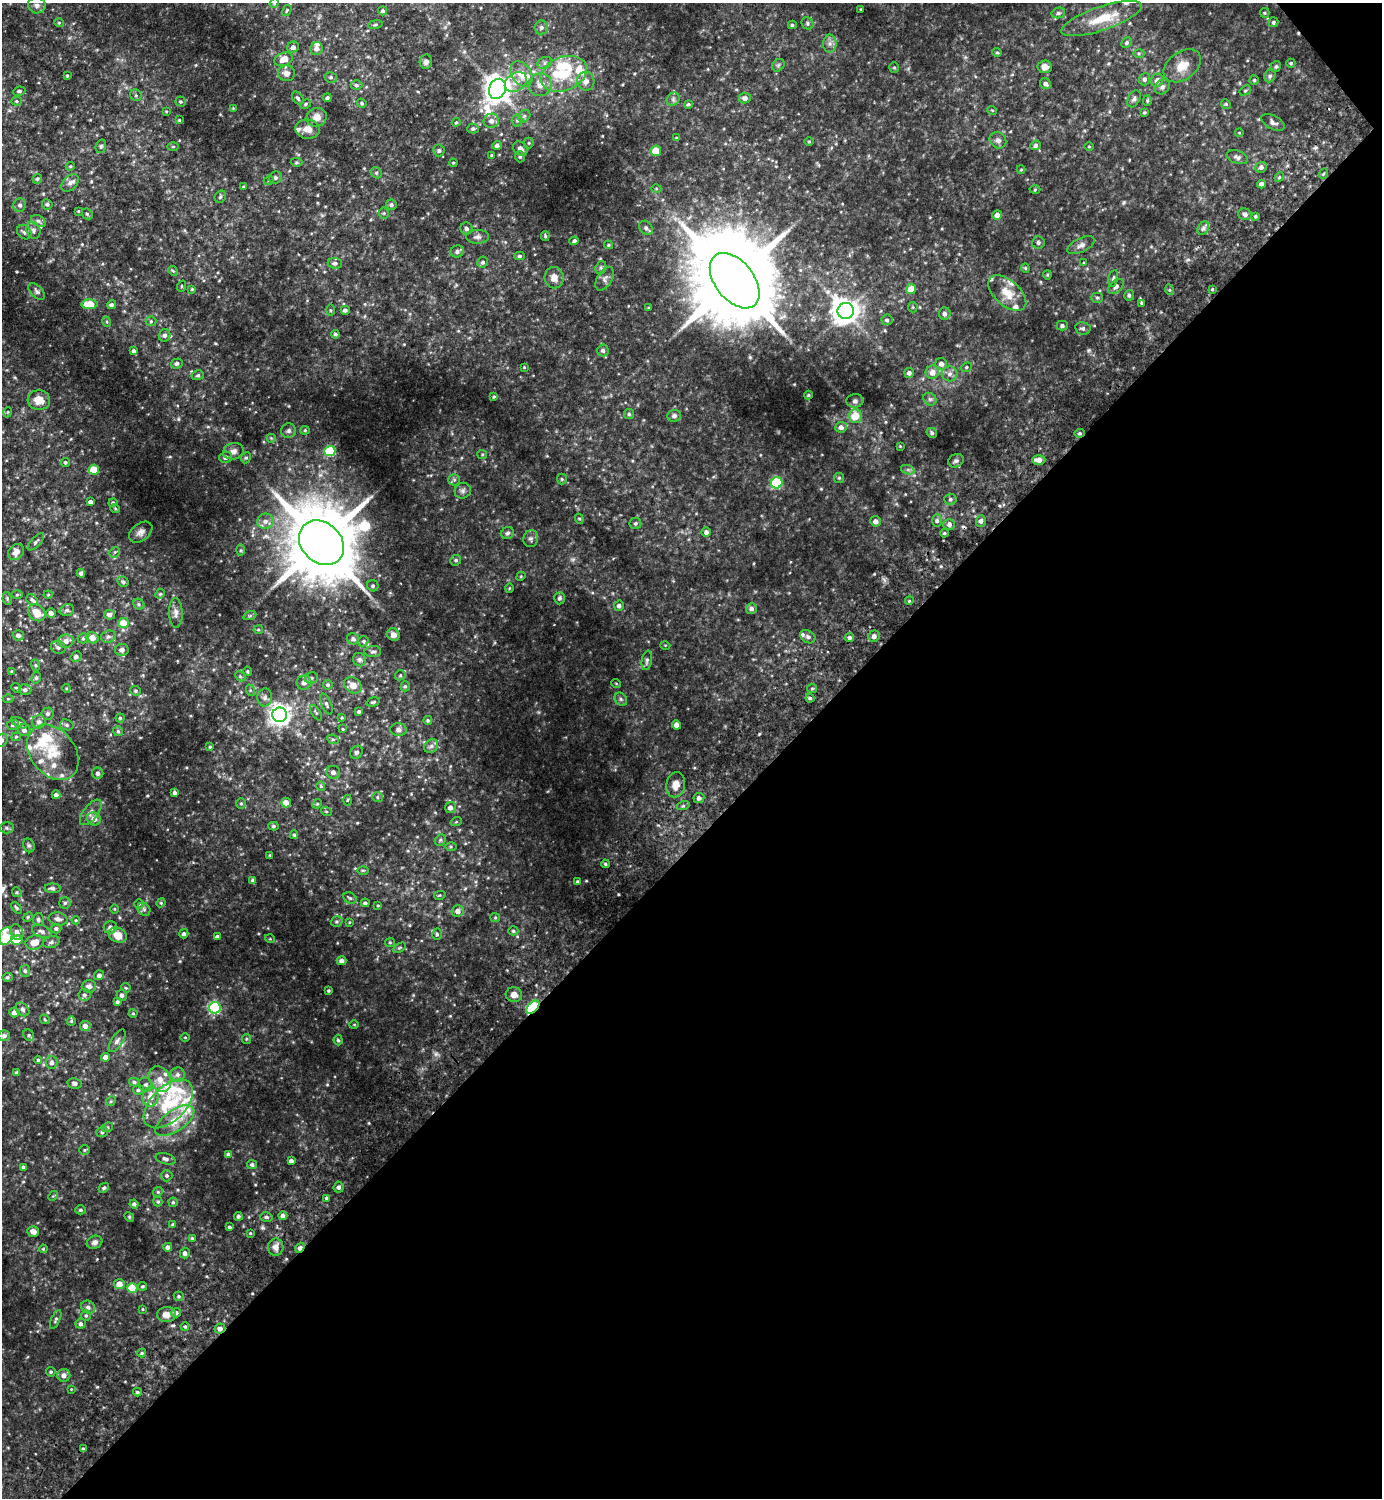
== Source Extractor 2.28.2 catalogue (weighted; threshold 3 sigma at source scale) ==
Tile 12 of 4 x 4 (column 4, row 3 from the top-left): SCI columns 4343-5722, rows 1541-3036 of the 6066 x 6072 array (HDU 1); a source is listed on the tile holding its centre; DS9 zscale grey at full resolution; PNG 1384 x 1500 px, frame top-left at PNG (2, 3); each listed source drawn as its Kron ellipse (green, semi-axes under 4 px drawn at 4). Shown black and unused: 44% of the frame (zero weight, under 2 of 3 exposures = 3% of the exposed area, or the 3 px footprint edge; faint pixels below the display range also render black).
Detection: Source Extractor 2.28.2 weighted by HDU 2 'WHT'; one run over the whole footprint, this tile lists its part. Background 0.161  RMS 0.019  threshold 0.0867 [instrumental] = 3 sigma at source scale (4.5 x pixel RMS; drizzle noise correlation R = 1.50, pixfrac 1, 0.05/0.05 arcsec/px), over >= 5 px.
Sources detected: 507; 1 too faint to see at this stretch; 3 cosmic-ray / hot-pixel residue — neither listed nor drawn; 29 inside a brighter listed object's ellipse — not listed separately; the other 474 listed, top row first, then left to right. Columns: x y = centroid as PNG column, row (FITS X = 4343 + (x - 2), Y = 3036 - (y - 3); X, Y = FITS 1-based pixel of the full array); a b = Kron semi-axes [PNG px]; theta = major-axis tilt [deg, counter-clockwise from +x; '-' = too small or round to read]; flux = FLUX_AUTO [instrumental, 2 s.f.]
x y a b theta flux
274 3 5 4 - 2
37 5 9 8 - 6.4
861 9 3 2 - 1.4
287 10 6 3 59 2
383 11 4 4 - 3.8
1058 13 7 5 14 3.7
1265 13 5 4 - 2.3
1101 18 42 12 19 48
1273 22 5 5 - 3.3
59 23 5 4 - 1.9
807 23 6 5 - 3.4
375 24 7 4 10 2.6
792 25 4 4 - 2.6
541 27 7 7 - 5.7
1127 42 6 4 45 3.7
830 43 9 6 90 7.2
293 47 6 5 - 7.3
316 48 6 6 - 7.8
997 52 5 4 - 2.1
1139 53 6 4 0 2.6
284 59 9 6 20 20
426 62 7 6 - 5.6
545 63 7 6 - 5
1291 63 4 4 - 2.5
778 65 7 5 46 3.6
1182 66 21 13 35 26
1276 66 6 5 - 3
894 67 5 5 - 2.3
1045 67 7 6 - 10
286 73 8 8 - 11
521 74 14 9 -56 25
564 74 24 17 22 62
67 76 3 3 - 2.1
1270 76 7 5 68 3.6
331 77 6 5 - 3.6
1145 79 6 5 - 5
1157 80 7 6 - 10
1254 80 4 4 - 2.3
586 81 9 8 - 13
516 82 12 9 37 14
1045 84 6 5 - 5.9
356 85 6 4 -1 3.5
540 85 11 11 - 16
1162 87 8 7 - 5.8
497 89 10 8 66 2100
1245 90 6 4 32 2.6
19 91 6 4 9 3.6
136 95 6 5 - 3.3
298 98 7 5 -53 3.8
327 98 4 4 - 4.1
745 98 6 5 - 8
673 99 7 6 - 4.6
1134 99 9 5 61 4.6
17 101 5 4 - 2.3
1147 101 5 4 - 2.5
180 102 5 5 - 2.4
362 103 5 4 - 2.3
306 104 6 4 29 2.7
688 104 4 4 - 2.4
1226 104 5 4 - 2.3
233 108 3 3 - 1.5
992 110 5 3 - 1.4
166 111 3 3 - 1.6
1144 112 3 3 - 1.9
524 116 7 5 46 4
317 117 10 9 - 15
179 120 3 3 - 1.7
491 121 8 7 - 9.2
517 121 6 5 - 3.4
456 122 4 3 - 2.1
1273 122 12 6 -28 6.9
308 129 12 9 -6 14
473 129 5 5 - 3.9
1239 133 4 3 - 1.4
677 138 4 3 - 2.2
998 140 9 7 -40 6.6
809 141 5 3 - 1.7
529 143 5 5 - 2.3
497 145 5 4 - 5.4
1035 145 5 4 - 5.1
101 146 7 5 76 3.3
1089 146 4 3 - 1.5
173 147 5 3 - 1.9
520 148 8 6 -40 8.1
439 150 6 5 - 3.4
656 151 5 5 - 43
492 155 3 3 - 2
520 157 5 5 - 3
1237 157 11 6 -20 5.6
296 162 6 4 2 2.6
453 163 4 4 - 1.8
70 166 4 4 - 1.8
1261 167 6 5 - 5.1
1021 169 4 4 - 1.8
376 173 6 5 - 3.2
1323 174 5 3 - 1.8
1279 177 5 4 - 2.6
275 178 6 6 - 3.9
37 179 5 4 - 3
269 180 5 3 - 1.7
70 183 10 7 45 6.9
1261 184 4 4 - 6.1
244 187 3 3 - 2.2
656 188 5 3 - 1.9
1035 190 5 3 - 1.8
220 197 6 5 - 3.4
47 204 5 5 - 3.5
20 205 6 6 - 5.5
391 205 5 5 - 4.2
78 211 4 4 - 1.7
384 213 5 5 - 2.6
87 214 6 5 - 2.7
1245 214 7 6 - 5.3
997 215 5 4 - 9.9
1255 216 4 3 - 2.3
38 221 8 5 -27 4.7
466 228 6 6 - 4.4
646 228 8 6 -50 5.3
1203 228 7 5 60 4.6
33 230 9 6 -66 6.2
24 232 8 6 -41 4.9
545 236 5 4 - 2.4
478 237 11 7 1 7.3
574 241 5 4 - 3.6
1038 243 6 6 - 3.8
609 245 4 4 - 2.2
1081 245 15 7 26 7.8
457 251 7 6 - 5.3
520 256 5 4 - 3.2
483 262 5 5 - 4.4
335 263 7 5 -7 5
1084 263 4 3 - 1.6
601 268 7 5 69 3.5
1025 268 4 4 - 1.8
173 271 5 4 - 1.9
1047 275 4 4 - 1.8
554 278 11 9 -85 15
1113 278 8 5 78 3.7
605 279 13 7 58 7.3
735 281 32 19 -52 32000
182 286 6 3 71 1.6
1116 286 9 6 45 6.9
192 289 4 4 - 2
911 289 5 5 - 22
1212 289 3 3 - 1.8
1170 290 5 3 - 2.2
37 291 10 5 -43 4.8
1007 293 23 12 -42 29
1129 295 5 5 - 3.5
1097 298 5 5 - 2.6
1141 303 4 3 - 4.7
90 304 8 5 1 41
112 305 5 4 - 3.9
913 307 5 5 - 2
648 308 3 3 - 1.7
330 310 6 4 -89 2.2
345 310 4 4 - 4.5
846 311 8 8 - 2000
945 314 6 6 - 6.6
887 320 5 5 - 3.5
151 321 5 5 - 2.8
107 322 5 3 - 2.2
1062 326 5 5 - 4.2
1083 328 8 6 -10 4.7
335 334 4 4 - 3.6
165 335 6 6 - 5.7
603 350 6 6 - 3.8
134 351 4 4 - 5.2
177 363 6 5 - 4.6
941 364 6 6 - 8.7
524 367 3 2 - 1.5
966 367 6 4 23 2.5
932 372 7 6 - 13
909 373 5 4 - 5.4
950 374 7 7 - 6.9
198 375 6 4 16 3.4
808 395 4 4 - 1.8
494 397 4 3 - 2.2
930 399 7 6 - 4.2
39 400 11 10 - 20
855 401 8 6 4 4.9
8 412 5 3 - 1.4
629 414 5 5 - 2.9
674 416 7 6 - 5
855 416 7 6 - 36
841 427 6 5 - 7.9
305 430 4 4 - 2.1
289 431 7 7 - 4.9
932 433 5 4 - 3.8
1080 433 5 4 - 2.9
271 438 5 5 - 2.5
900 446 4 3 - 1.4
233 451 10 8 16 8.4
330 451 5 5 - 100
482 454 5 4 - 2
226 457 6 5 - 6
246 458 6 5 - 2.9
1039 460 7 4 -1 11
956 461 8 6 27 4.5
65 462 4 4 - 3.1
94 470 5 5 - 47
908 470 7 4 -19 3.7
839 478 5 5 - 2.5
562 479 5 5 - 2.4
454 480 6 5 - 3.8
777 483 6 5 - 160
463 491 8 7 - 5.7
950 499 6 5 - 4.1
90 502 4 4 - 5.9
113 503 4 4 - 2.8
115 508 5 3 - 1.7
579 519 5 4 - 2.2
265 521 8 7 - 9.6
875 521 5 5 - 7.2
937 521 6 5 - 4.2
981 521 6 5 - 5.5
635 523 6 5 - 3.1
949 524 6 5 - 6.3
141 532 13 8 37 8.9
706 532 4 4 - 5.8
507 533 6 6 - 4.2
944 533 4 3 - 2.4
531 539 8 7 - 5.2
36 542 11 4 47 4.1
321 543 25 20 -43 20000
241 550 6 4 90 2.5
16 552 9 7 44 12
115 552 6 4 44 3
456 560 5 5 - 3.3
81 573 4 4 - 3.8
521 576 5 3 - 1.7
123 582 6 5 - 3.7
373 586 6 5 - 3.9
509 588 5 3 - 1.4
160 594 5 4 - 2
17 595 5 3 - 2.2
48 595 4 4 - 1.8
7 598 6 4 -81 2.9
560 598 6 5 - 4.7
32 600 6 5 - 3.4
909 601 4 3 - 1.9
139 604 6 5 - 2.8
619 606 5 5 - 5.8
751 609 5 5 - 6.8
67 610 7 5 17 4.3
37 613 9 7 -40 23
51 613 5 5 - 7.4
176 613 15 7 -88 8.8
109 615 5 5 - 6.3
250 615 7 4 20 2.9
123 623 5 5 - 28
258 630 4 4 - 2.1
18 635 5 5 - 6.3
393 635 6 6 - 7.1
874 636 6 5 - 8.3
108 637 7 6 - 5
808 637 8 6 -32 4.7
850 637 4 4 - 5.3
83 638 6 5 - 3.5
92 638 6 5 - 13
353 639 6 5 - 4.1
66 641 7 6 - 11
363 641 5 5 - 2.8
665 645 5 3 - 1.4
58 647 7 6 - 5.5
122 650 7 6 - 6.2
373 652 8 5 2 4.4
76 657 6 5 - 4.6
359 660 7 6 - 4.6
647 660 10 5 81 4.8
35 665 6 3 -71 2
11 671 3 3 - 1.4
247 671 4 3 - 2
400 675 5 5 - 2.9
240 676 6 4 -45 2.6
36 678 6 4 76 3.4
311 678 7 5 15 3.8
304 682 7 7 - 9.6
616 683 5 3 - 1.4
328 685 5 4 - 3
353 685 9 7 -37 16
405 686 5 4 - 3
16 688 5 4 - 2.3
66 688 4 4 - 1.9
812 689 5 4 - 3
25 690 6 5 - 5.1
250 690 6 4 -72 2.3
135 691 5 4 - 2.8
265 697 9 7 86 6.3
810 698 4 4 - 2.6
8 699 5 3 - 1.7
621 699 7 5 -47 3.8
373 702 7 4 16 3.1
326 704 11 5 -68 4.5
359 711 4 4 - 3.5
316 713 9 3 -56 3
48 714 6 6 - 4.4
280 715 7 7 - 1200
120 718 4 4 - 2.7
342 718 4 3 - 1.7
428 720 4 4 - 2.5
39 722 7 6 - 6.4
19 723 8 4 -29 3.7
13 725 6 5 - 3.4
67 725 7 5 -16 3.5
676 725 4 4 - 14
343 729 3 3 - 1.4
24 730 6 6 - 6.6
398 730 8 6 0 6.2
118 731 5 5 - 2.7
16 737 5 4 - 2
333 739 6 4 -26 2.9
2 740 7 5 62 4.1
431 746 7 6 - 5.4
210 747 4 3 - 2
53 752 30 22 -51 59
357 752 7 5 53 4.3
333 772 7 6 - 6.6
98 773 5 5 - 6.2
676 785 13 9 81 16
321 786 5 4 - 2
174 793 4 4 - 3.9
56 795 4 4 - 6.5
377 797 5 5 - 3.3
699 798 5 5 - 6.7
347 800 5 3 - 1.9
286 802 5 5 - 16
241 803 5 4 - 2.4
317 804 5 4 - 1.9
683 806 6 4 18 3
450 808 5 5 - 9.2
326 811 5 3 - 1.8
91 812 15 7 52 10
94 819 7 6 - 13
456 822 6 3 19 2
273 826 5 4 - 2.9
7 828 7 5 -1 4
294 835 4 4 - 2.6
440 840 6 5 - 3
29 845 7 5 -67 3.7
451 846 5 4 - 2.1
270 855 3 3 - 1.3
605 864 4 3 - 2.4
363 870 6 4 0 2.1
253 880 4 4 - 4.2
578 882 3 3 - 4.1
52 888 8 5 -2 5.3
17 892 5 4 - 2.4
440 895 6 4 13 2.1
350 898 7 5 -28 3.3
65 903 5 5 - 3.5
161 903 4 4 - 2.1
365 903 4 3 - 4
139 904 5 5 - 2.5
378 905 3 3 - 1.5
16 908 6 3 -49 2.4
115 909 5 3 - 1.7
144 909 7 5 -46 4.8
458 911 6 5 - 10
28 917 5 4 - 2.2
495 917 5 4 - 2.1
58 919 9 6 -11 7.8
38 920 6 5 - 4.2
76 920 4 4 - 1.8
337 922 6 5 - 2.8
349 922 3 2 - 1.4
110 927 6 6 - 6.3
56 929 5 5 - 4.1
42 931 10 6 -21 6.8
513 931 5 4 - 2.8
17 932 8 6 -64 6.1
184 934 5 4 - 4.4
437 934 6 5 - 2.8
118 935 9 7 -23 21
6 936 9 6 73 33
217 937 4 4 - 6
270 939 5 3 - 1.5
17 940 5 5 - 33
35 942 9 7 16 23
51 942 8 5 21 4.7
390 942 5 4 - 2.2
399 948 7 4 30 2.7
342 961 5 4 - 6.7
25 971 6 5 - 3.7
99 975 5 5 - 6.1
7 977 5 4 - 2.5
89 986 7 6 - 8
126 988 5 4 - 2.1
328 991 3 3 - 2.3
84 995 6 6 - 4.3
122 995 5 5 - 5.6
514 995 8 7 - 12
117 1002 4 3 - 3.5
533 1007 8 4 46 220
215 1008 6 5 - 230
22 1009 8 5 -45 3.9
14 1012 5 5 - 9.7
133 1013 4 4 - 2.1
45 1019 5 3 - 1.7
71 1021 4 4 - 2
354 1024 5 3 - 1.4
85 1026 5 5 - 9.6
29 1035 6 5 - 3
4 1036 6 5 - 4.5
185 1037 5 3 - 1.7
246 1039 5 4 - 2.3
338 1040 5 4 - 2.8
117 1041 13 5 58 5.6
105 1057 4 4 - 9.7
38 1060 4 4 - 2.6
52 1062 7 6 - 5.7
17 1072 4 3 - 2.9
178 1074 7 7 - 6.7
160 1079 13 10 -61 20
134 1082 5 4 - 3.3
75 1083 7 5 -10 4.8
146 1085 7 6 - 4.8
138 1090 5 5 - 3.9
150 1097 10 8 80 21
111 1101 5 4 - 2.2
168 1104 30 17 44 97
175 1121 22 10 34 35
107 1127 6 4 22 3
102 1132 6 5 - 3.7
84 1150 5 5 - 2.6
228 1154 4 4 - 5.8
165 1159 10 5 -15 5.6
291 1161 4 4 - 5.9
252 1164 5 4 - 3.9
23 1167 3 3 - 4.1
167 1176 5 5 - 3.2
339 1187 5 5 - 4.9
104 1188 6 4 44 3.1
158 1192 5 4 - 2.4
53 1196 5 4 - 2.1
327 1198 4 4 - 3.2
158 1202 5 4 - 2.5
173 1202 4 4 - 2.7
134 1204 4 4 - 4.2
81 1210 5 4 - 3.2
238 1216 4 4 - 3.7
283 1216 4 4 - 6.8
129 1217 5 4 - 2.1
266 1217 6 4 -15 3.6
173 1225 3 3 - 2.6
229 1227 3 3 - 3.1
33 1231 6 5 - 11
250 1233 3 3 - 1.8
192 1238 4 4 - 2
95 1242 8 6 23 5.8
168 1247 4 4 - 7.9
276 1247 8 7 - 11
300 1248 5 4 - 7.4
43 1249 4 3 - 1.9
185 1253 5 5 - 5.5
119 1284 5 5 - 19
143 1286 4 4 - 2.6
132 1288 5 5 - 53
179 1296 5 4 - 2.7
88 1307 7 6 - 5.9
143 1309 4 2 - 1.4
176 1313 5 4 - 5.2
86 1315 6 4 -90 2.8
167 1315 9 7 4 15
56 1320 10 4 66 3.7
81 1324 5 5 - 4.7
185 1326 4 4 - 3.7
220 1329 5 5 - 7.2
142 1353 4 4 - 2.4
51 1372 5 4 - 2.7
64 1375 6 6 - 8.8
71 1389 3 3 - 1.4
137 1392 4 3 - 3.2
83 1449 4 3 - 2.8
Overlapping masked pixels (flux is a lower limit): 4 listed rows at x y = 1080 433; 533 1007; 300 1248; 220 1329
Isophote crosses this tile's border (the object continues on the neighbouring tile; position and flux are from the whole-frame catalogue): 2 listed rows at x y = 274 3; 2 740
Unlisted compact peaks at least as high as the median listed source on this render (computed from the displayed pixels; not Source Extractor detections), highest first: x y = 759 734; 794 384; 178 419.